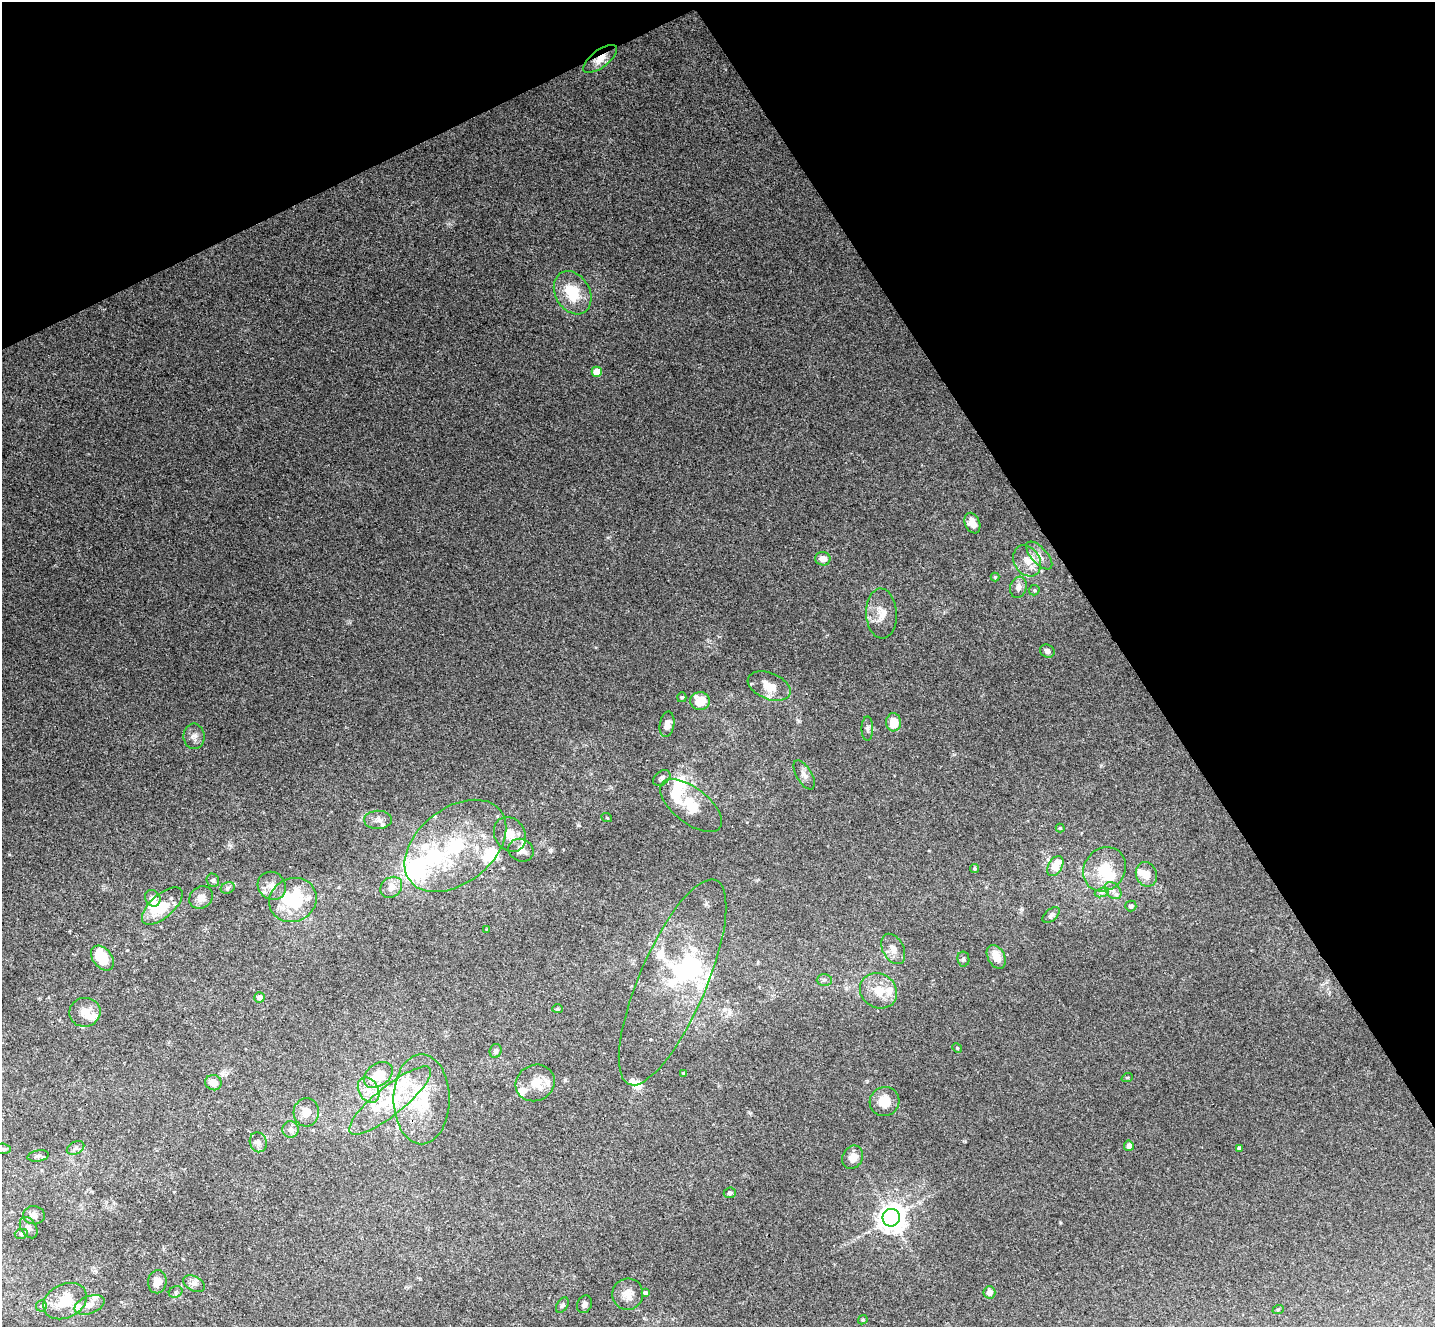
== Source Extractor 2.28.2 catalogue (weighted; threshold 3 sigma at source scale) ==
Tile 3 of 4 x 4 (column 3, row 1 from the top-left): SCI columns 2917-4349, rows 4162-5486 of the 5836 x 5807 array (HDU 1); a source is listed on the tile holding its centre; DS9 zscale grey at full resolution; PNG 1437 x 1329 px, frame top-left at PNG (2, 2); each listed source drawn as its Kron ellipse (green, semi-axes under 4 px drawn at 4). Shown black and unused: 28% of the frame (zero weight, under 3 of 4 exposures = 6% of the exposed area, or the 3 px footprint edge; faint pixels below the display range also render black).
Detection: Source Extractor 2.28.2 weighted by HDU 2 'WHT'; one run over the whole footprint, this tile lists its part. Background 0.00452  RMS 0.003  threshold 0.0135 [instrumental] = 3 sigma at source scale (4.5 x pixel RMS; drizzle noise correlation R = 1.50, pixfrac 1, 0.05/0.05 arcsec/px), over >= 5 px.
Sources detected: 133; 7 inside a brighter object's white glare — neither listed nor drawn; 33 inside a brighter listed object's ellipse — not listed separately; the other 93 listed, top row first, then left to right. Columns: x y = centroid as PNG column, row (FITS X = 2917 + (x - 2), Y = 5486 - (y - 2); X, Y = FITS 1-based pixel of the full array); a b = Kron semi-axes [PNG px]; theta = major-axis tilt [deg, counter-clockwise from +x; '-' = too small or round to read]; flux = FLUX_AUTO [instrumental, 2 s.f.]
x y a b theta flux
600 59 20 8 37 3.6
573 293 23 17 -60 10
597 372 5 5 - 5.9
972 523 11 7 -67 2.7
1039 556 17 8 -48 2.3
823 559 8 6 -10 2.3
1027 561 16 13 -59 4.1
995 577 4 4 - 0.38
1018 587 11 8 72 1.7
1034 590 5 5 - 0.47
881 613 25 15 -87 4.6
1047 651 7 6 - 1
769 686 22 13 -22 5.9
682 697 5 4 - 0.45
700 701 10 9 - 5.6
893 722 9 7 -89 5
667 724 13 7 80 2
867 729 12 5 -90 0.97
194 736 13 10 -89 1.8
804 775 16 7 -59 1.7
662 778 10 6 40 0.9
691 805 36 18 -38 10
607 818 5 3 - 0.28
378 820 14 9 1 1.6
1060 828 4 4 - 0.43
510 834 18 15 -58 4.7
455 846 57 37 38 32
521 850 13 11 -24 2.9
1055 866 11 7 59 5.2
974 868 4 4 - 0.45
1104 869 23 20 52 10
1146 874 12 10 -69 3.2
213 880 7 6 - 0.61
272 886 15 13 -44 3
391 887 12 9 39 2.7
228 888 7 5 23 0.63
1113 890 10 7 -47 1.5
1102 892 7 4 18 0.77
153 898 8 7 - 1.5
201 898 12 10 38 2.4
293 900 24 21 24 18
162 906 25 11 41 7.7
1131 906 5 5 - 0.93
1051 915 10 5 40 0.84
486 929 4 2 - 0.17
893 949 16 10 -62 2.8
996 957 13 8 -62 4.2
102 958 14 9 -51 8.4
963 959 7 6 - 0.74
824 980 7 6 - 0.79
673 982 111 33 67 27
878 991 19 17 -33 6.2
259 997 5 5 - 1.8
557 1009 5 4 - 0.45
85 1012 15 14 - 3.7
957 1048 5 4 - 0.33
496 1051 7 6 - 0.8
684 1073 4 3 - 0.66
378 1075 16 11 36 7.3
1127 1078 6 3 19 0.31
213 1083 8 7 - 2.9
535 1083 20 18 27 5.1
369 1090 13 9 -60 3.4
422 1099 45 28 -90 18
390 1101 51 14 39 14
884 1102 15 14 - 4.9
306 1112 14 12 85 3.4
290 1129 8 8 - 1.1
258 1142 10 8 -72 1.4
1129 1146 5 5 - 1.5
76 1148 9 6 27 0.93
1239 1148 4 4 - 0.8
3 1149 7 5 -6 0.84
38 1156 11 5 10 0.89
853 1157 12 10 61 2.6
730 1193 6 5 - 0.85
34 1215 11 9 -6 1.5
891 1218 9 8 - 370
29 1228 11 7 -59 1.3
21 1234 6 5 - 0.54
157 1282 11 9 83 3.1
194 1284 11 7 -28 1.4
176 1292 7 5 24 0.65
989 1292 6 6 - 2
645 1293 4 3 - 0.67
628 1294 16 15 - 3.1
65 1301 23 17 27 8.9
584 1304 9 7 64 0.99
89 1305 16 9 19 2.4
562 1305 8 5 57 0.6
41 1306 6 5 - 0.57
1278 1310 6 3 20 0.32
863 1320 5 4 - 0.39
Overlapping masked pixels (flux is a lower limit): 1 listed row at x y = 600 59
Isophote crosses this tile's border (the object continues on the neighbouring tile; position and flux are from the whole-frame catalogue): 1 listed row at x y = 3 1149
Unlisted compact peaks at least as high as the median listed source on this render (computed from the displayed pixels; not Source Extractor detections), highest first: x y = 578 825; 1060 1222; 229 845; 798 721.